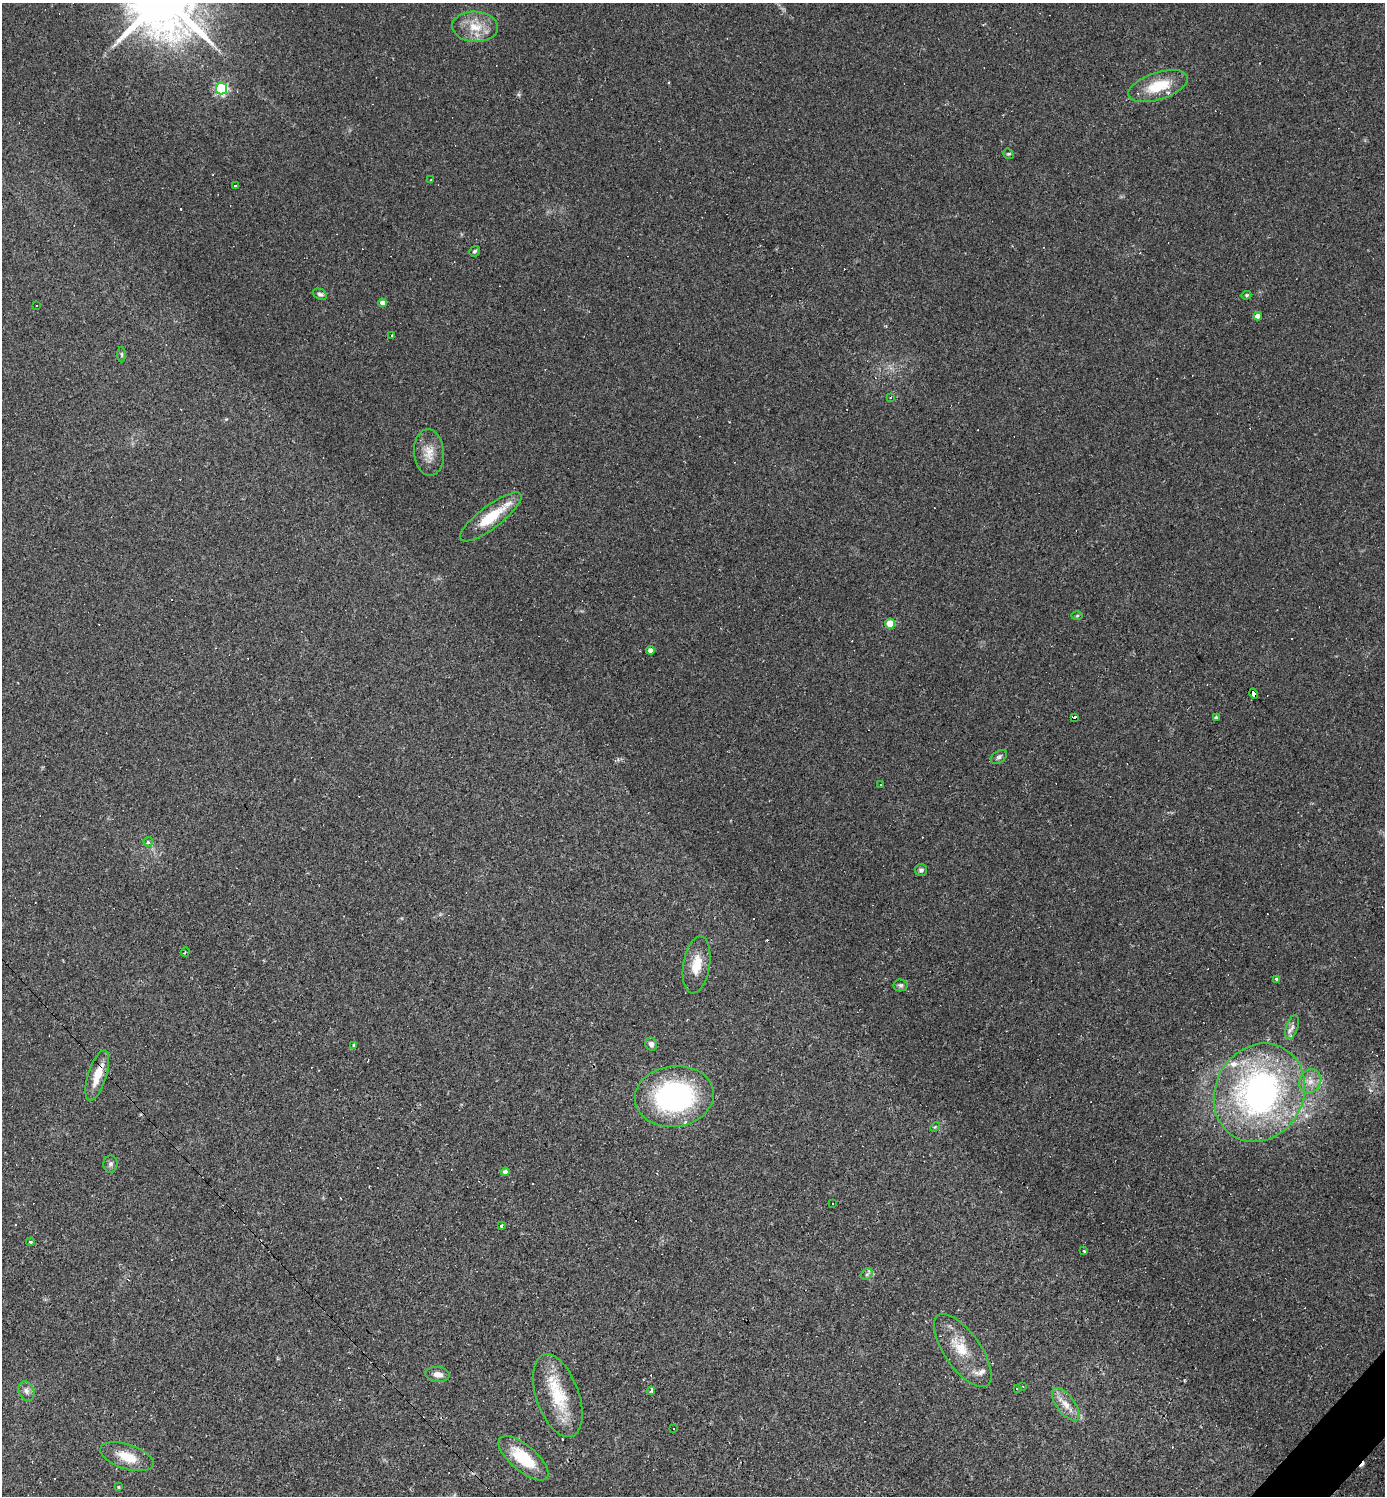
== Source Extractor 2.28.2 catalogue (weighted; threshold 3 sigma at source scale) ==
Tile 6 of 4 x 4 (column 2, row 2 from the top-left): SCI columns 1677-3059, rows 2989-4482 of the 5976 x 5976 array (HDU 1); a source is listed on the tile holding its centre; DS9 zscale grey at full resolution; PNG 1387 x 1498 px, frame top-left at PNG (2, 3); each listed source drawn as its Kron ellipse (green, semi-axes under 4 px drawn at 4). Shown black and unused: <1% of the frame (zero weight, under 2 of 3 exposures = <1% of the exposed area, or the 3 px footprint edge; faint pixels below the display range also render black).
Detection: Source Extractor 2.28.2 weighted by HDU 2 'WHT'; one run over the whole footprint, this tile lists its part. Background 0.0635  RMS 0.0069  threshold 0.0312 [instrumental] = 3 sigma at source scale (4.5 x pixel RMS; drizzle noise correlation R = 1.50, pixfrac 1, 0.05/0.05 arcsec/px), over >= 5 px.
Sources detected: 97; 35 cosmic-ray / hot-pixel residue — neither listed nor drawn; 4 inside a brighter listed object's ellipse — not listed separately; the other 58 listed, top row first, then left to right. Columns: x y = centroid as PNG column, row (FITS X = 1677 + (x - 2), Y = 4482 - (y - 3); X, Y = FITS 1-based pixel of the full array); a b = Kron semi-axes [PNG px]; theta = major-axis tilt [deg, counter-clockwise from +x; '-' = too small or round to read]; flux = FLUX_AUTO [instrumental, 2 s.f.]
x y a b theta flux
475 27 23 15 -3 16
1158 86 31 13 18 23
221 89 5 5 - 100
1008 154 5 5 - 0.96
431 180 3 2 - 0.51
235 186 3 2 - 0.61
475 251 5 5 - 1.2
320 294 7 5 -29 1.7
1246 295 5 4 - 0.86
382 303 4 4 - 4.7
36 306 2 2 - 0.47
1258 316 4 4 - 4.4
392 335 2 2 - 0.72
121 355 8 4 -90 0.99
890 398 3 2 - 0.69
429 452 23 15 -85 10
491 517 37 11 37 25
1077 616 5 3 - 0.72
890 624 5 5 - 19
650 650 4 4 - 4.1
1254 694 5 4 - 52
1075 717 3 2 - 1.6
1216 718 3 3 - 11
999 757 9 5 33 1.8
881 785 3 2 - 0.37
148 842 5 4 - 2.3
921 870 6 6 - 1.8
185 952 5 2 - 0.74
697 965 29 13 81 14
1277 979 3 3 - 1.1
900 985 7 6 - 1.5
1292 1027 12 5 72 3.1
651 1044 7 5 -66 2.8
354 1045 3 3 - 7.3
97 1075 26 9 72 14
1310 1081 12 10 59 7
1259 1093 51 44 62 230
674 1096 39 30 7 120
935 1127 5 3 - 0.67
111 1164 8 7 - 1.9
505 1172 4 4 - 3
833 1203 2 2 - 0.7
502 1226 3 2 - 1.1
31 1242 4 3 - 0.66
1084 1250 3 3 - 2.9
867 1274 6 5 - 1.6
963 1351 43 18 -55 23
438 1374 12 7 -6 4.4
1023 1386 3 2 - 0.46
1017 1389 4 3 - 0.49
26 1391 10 7 -66 3.1
651 1391 4 3 - 1.5
558 1396 43 21 -71 34
1066 1404 19 9 -53 7.8
673 1428 3 3 - 3.2
127 1457 28 12 -18 15
523 1458 31 13 -40 28
118 1487 4 3 - 0.85
Overlapping masked pixels (flux is a lower limit): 2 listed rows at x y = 1254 694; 97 1075